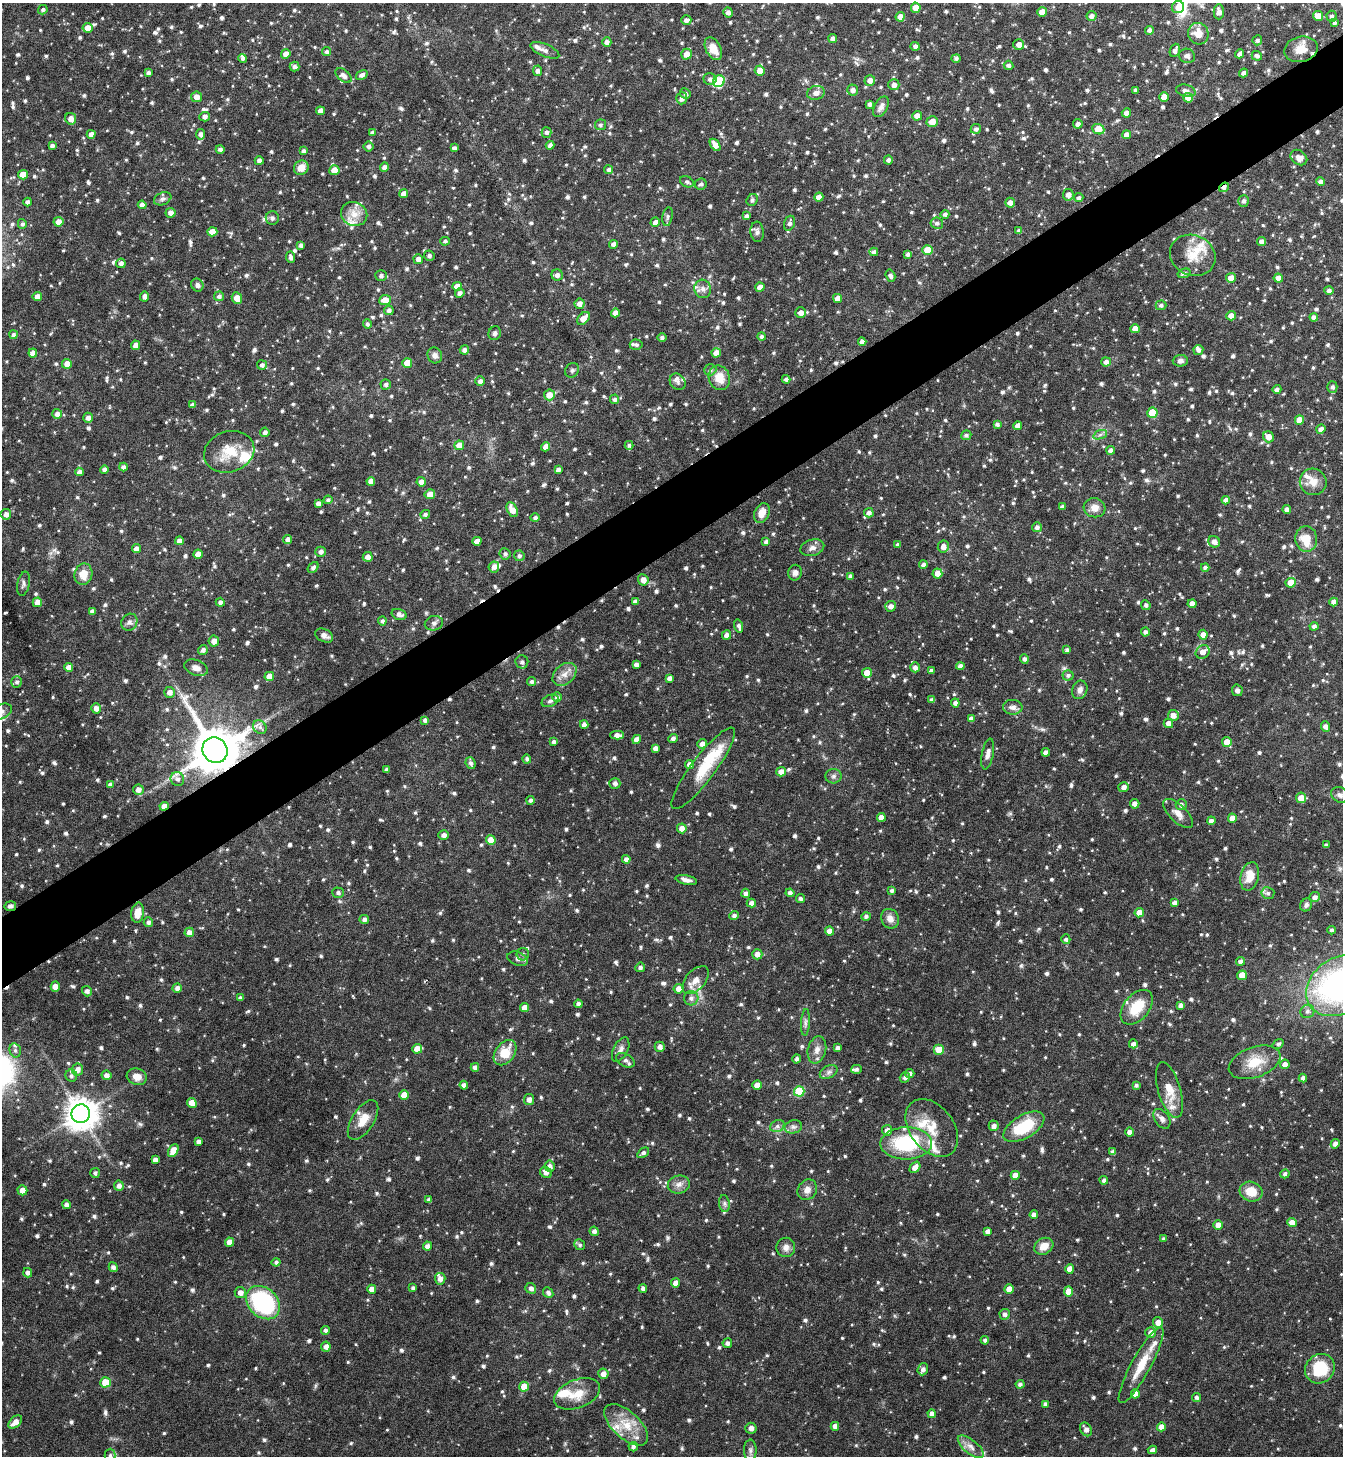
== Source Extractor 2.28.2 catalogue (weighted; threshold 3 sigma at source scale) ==
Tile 10 of 4 x 4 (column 2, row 3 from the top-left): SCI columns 1497-2837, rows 1456-2909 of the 5811 x 5817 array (HDU 1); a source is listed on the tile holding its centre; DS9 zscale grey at full resolution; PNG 1345 x 1458 px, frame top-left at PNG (2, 3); each listed source drawn as its Kron ellipse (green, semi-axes under 4 px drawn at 4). Shown black and unused: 5% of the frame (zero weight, under 4 of 8 exposures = <1% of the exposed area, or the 3 px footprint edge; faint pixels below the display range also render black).
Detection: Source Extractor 2.28.2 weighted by HDU 2 'WHT'; one run over the whole footprint, this tile lists its part. Background 0.071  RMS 0.0039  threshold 0.016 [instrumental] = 3 sigma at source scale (4.09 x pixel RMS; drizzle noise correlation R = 1.36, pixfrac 0.8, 0.05/0.05 arcsec/px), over >= 5 px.
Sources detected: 1279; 1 inside a brighter object's white glare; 6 cosmic-ray / hot-pixel residue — neither listed nor drawn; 30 inside a brighter listed object's ellipse — not listed separately; of the other 1242, all 500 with FLUX_AUTO >= 0.836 (the completeness limit of this list) listed and drawn (742 fainter detections not listed), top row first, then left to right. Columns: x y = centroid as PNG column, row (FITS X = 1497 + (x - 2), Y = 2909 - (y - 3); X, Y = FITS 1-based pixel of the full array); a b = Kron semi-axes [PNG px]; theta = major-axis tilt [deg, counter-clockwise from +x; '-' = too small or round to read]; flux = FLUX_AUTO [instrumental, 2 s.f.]
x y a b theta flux
1178 7 6 6 - 1.7
916 8 5 5 - 2.9
43 10 5 4 - 0.84
728 12 5 4 - 1.4
1042 12 5 4 - 3.6
1219 12 7 5 -89 1.9
1091 16 5 5 - 1.4
1318 16 5 4 - 3.3
1332 16 5 5 - 0.92
900 17 4 4 - 2.7
686 20 5 4 - 1.5
1334 23 4 4 - 0.86
88 28 5 5 - 3.6
1149 30 4 4 - 1.2
1198 34 11 10 - 4.5
833 38 4 4 - 1.3
1257 40 5 5 - 0.94
607 42 5 4 - 1.4
1019 44 5 5 - 2.1
915 46 4 4 - 1.2
713 49 12 7 -62 4.7
1301 49 17 12 14 5.6
545 50 15 6 -23 1.7
1175 50 7 5 69 1.5
327 52 4 4 - 0.86
286 54 5 4 - 2.6
686 54 5 5 - 2.7
1240 54 5 4 - 1.8
1187 56 8 7 - 1.2
1257 56 5 4 - 1.1
243 58 4 4 - 0.95
956 58 5 4 - 0.98
1008 65 5 4 - 1
295 66 5 4 - 1.2
537 71 5 4 - 1.3
760 71 5 5 - 3.1
148 73 4 4 - 1
1244 73 4 4 - 1.5
362 75 6 4 33 1.3
344 76 9 5 -39 1.8
710 79 6 6 - 1.2
870 80 5 5 - 1.9
719 81 6 5 - 22
894 85 5 5 - 1.8
853 90 5 5 - 1.6
1136 90 4 3 - 0.86
1186 91 10 6 -13 1.6
685 93 5 5 - 0.9
816 93 9 7 15 2
196 97 5 5 - 2.3
1164 97 5 4 - 2.9
682 98 6 5 - 1.6
1188 98 5 5 - 3.7
869 104 4 3 - 1.1
881 107 11 6 61 1.8
320 111 4 4 - 2.2
1126 113 4 4 - 2
917 116 5 5 - 2.3
204 117 5 4 - 1.5
71 119 6 5 - 2.4
932 121 5 5 - 3.1
1078 124 5 4 - 1.3
600 125 5 5 - 0.85
976 129 5 4 - 0.98
1098 129 6 5 - 6.1
546 132 5 5 - 0.99
372 133 4 4 - 1.2
91 134 4 4 - 2.1
201 134 5 4 - 1.5
1127 135 4 4 - 2.5
550 145 4 4 - 1.4
715 145 7 4 -55 2.8
52 146 4 4 - 1.1
368 146 5 5 - 1
454 148 4 4 - 1
220 149 4 4 - 1.1
303 151 4 4 - 1.1
1299 157 9 7 -37 1.8
888 160 4 4 - 1.1
259 161 4 4 - 1.3
384 167 4 4 - 1.5
301 168 7 7 - 3.6
608 169 4 4 - 1.2
334 170 5 5 - 3.7
23 175 5 4 - 3.7
687 182 7 5 -26 0.85
1320 182 4 4 - 1.4
701 184 6 5 - 1
1224 187 5 3 - 1.6
404 194 4 4 - 2.3
1068 195 6 5 - 2
819 197 4 4 - 2.9
1079 198 4 4 - 1
163 199 9 6 23 1.1
752 200 6 5 - 0.95
1244 201 6 5 - 1
28 202 4 4 - 1.3
1010 203 5 5 - 1.8
142 205 4 4 - 1.9
171 213 5 5 - 1.8
354 214 13 12 - 4.4
945 214 4 4 - 0.93
747 216 4 3 - 1
668 217 9 5 80 0.87
272 218 6 6 - 0.93
58 222 5 5 - 2.4
655 222 5 4 - 1.6
789 223 8 5 73 1.3
937 223 6 5 - 1
22 224 5 4 - 0.95
1019 231 4 4 - 1.1
212 232 5 4 - 2.9
757 232 10 6 -87 1.1
445 241 4 4 - 0.87
1262 241 4 4 - 1.7
613 244 4 4 - 1.5
301 245 4 4 - 0.97
927 250 5 5 - 5.2
874 252 4 4 - 1.1
908 254 4 3 - 1.1
1193 255 23 20 -24 7.6
429 256 5 5 - 1
290 257 5 4 - 1.1
418 259 5 5 - 1.8
121 263 5 4 - 1.4
1184 273 7 4 15 1
557 275 6 5 - 1.5
381 276 5 5 - 1.1
890 276 6 4 -73 1.3
1231 278 5 5 - 2.9
1278 278 5 4 - 2
197 285 7 6 - 1
457 286 4 4 - 2.9
760 287 4 4 - 2.3
703 289 9 8 - 1.8
1329 290 5 4 - 1.1
460 293 5 4 - 1.5
219 296 5 5 - 1
37 297 4 4 - 2.2
145 297 5 4 - 1.4
237 298 6 5 - 3.4
837 298 4 4 - 2.4
385 300 6 5 - 3.4
579 304 5 5 - 1.8
1161 305 5 5 - 0.96
389 310 5 4 - 1.2
615 313 4 4 - 2
801 313 5 5 - 2.1
1231 316 5 4 - 2.4
1314 317 4 4 - 1.4
584 318 7 5 44 3.6
367 324 4 4 - 0.91
1135 329 5 4 - 3.1
495 333 7 6 - 0.89
13 335 4 4 - 0.89
762 336 4 4 - 1
662 338 4 4 - 0.93
862 342 4 4 - 1.6
135 345 4 4 - 2.4
636 345 6 5 - 1
464 350 4 4 - 1.4
1198 350 5 5 - 1.2
33 353 4 4 - 2.5
716 353 5 4 - 3.2
435 355 8 7 - 1.6
1180 361 7 6 - 1.3
1106 362 5 4 - 1.5
407 363 5 4 - 5.7
67 364 5 5 - 2.6
262 365 5 5 - 1.1
572 370 8 6 54 0.84
710 370 6 5 - 0.85
719 378 12 10 -69 5.1
786 379 4 4 - 1.1
480 381 5 4 - 1.5
678 382 9 7 -48 1.3
386 384 5 5 - 0.96
1332 387 5 5 - 0.97
1277 389 4 4 - 1
549 395 5 5 - 3.6
615 399 5 4 - 1.1
192 405 4 4 - 1.1
1152 413 5 5 - 9.2
57 414 5 5 - 1.7
88 418 5 4 - 1.7
1299 420 5 4 - 3.6
997 424 4 4 - 0.88
1018 426 4 4 - 2.4
1321 429 4 4 - 1.6
265 432 4 4 - 1.2
966 435 5 5 - 0.85
1100 435 7 4 20 0.88
1268 437 6 5 - 3.1
459 445 5 5 - 3.7
629 445 4 4 - 0.92
546 447 5 4 - 2.3
1111 450 4 4 - 1.7
229 452 25 20 18 9.8
123 467 4 4 - 1.2
104 470 4 4 - 1.2
558 470 4 4 - 1.5
79 472 4 4 - 1.6
371 481 4 4 - 2.3
421 482 5 4 - 1.9
1313 482 13 13 - 3.8
430 494 5 5 - 2.9
328 500 4 4 - 0.86
1226 500 4 4 - 1.9
318 503 4 4 - 1.3
1063 507 4 4 - 1.5
1094 508 11 9 -7 3.1
512 510 8 5 -62 3.3
1287 510 4 4 - 1.6
762 513 10 7 67 3.3
869 513 5 4 - 1.4
6 514 5 5 - 1.6
425 514 5 4 - 1
535 518 4 4 - 0.96
1037 527 5 5 - 1.5
288 539 4 4 - 1.6
1306 539 13 11 -86 6.3
179 541 4 4 - 2
477 541 4 4 - 2.9
766 542 4 4 - 1.3
1214 542 6 5 - 1.9
897 545 4 3 - 0.84
943 547 6 5 - 2
812 548 12 8 16 1.8
136 549 4 4 - 1.9
321 552 5 5 - 1.4
198 554 4 4 - 3
505 554 6 5 - 0.94
519 556 5 5 - 0.94
368 557 5 5 - 2.1
923 564 4 4 - 1.2
494 567 5 5 - 1.9
1205 567 4 4 - 1
313 568 6 4 49 1.1
795 573 8 7 - 1.5
937 573 5 5 - 2.9
83 574 11 9 78 4.9
850 576 4 4 - 1
643 580 6 5 - 2.6
1291 583 5 5 - 4.4
24 584 12 6 79 1.2
635 601 4 4 - 1.7
37 602 5 4 - 3.1
220 602 4 4 - 1.3
1334 602 4 4 - 2
1192 604 4 4 - 2.5
1146 605 5 4 - 1
891 606 5 5 - 1.9
92 611 4 4 - 1.2
399 614 8 5 -15 1.5
382 621 4 4 - 1
129 622 9 7 55 1.4
434 623 9 7 14 1.2
739 626 7 4 -73 1.3
1314 626 4 4 - 1.1
1145 632 4 4 - 1.2
324 635 9 6 -27 1.5
727 635 5 4 - 1.6
1203 635 5 4 - 2
214 641 5 5 - 2.1
203 650 5 5 - 1.3
1067 650 4 4 - 1.1
1203 652 7 6 - 2.5
1024 659 4 4 - 1.1
522 662 7 6 - 1.2
636 664 4 4 - 1.3
960 666 4 4 - 1.8
68 667 4 4 - 2.3
915 667 5 4 - 1.6
196 668 12 7 -20 2.2
931 671 4 4 - 1.2
867 673 5 5 - 3.9
565 674 13 9 41 3.1
1068 675 5 5 - 0.96
269 676 5 4 - 3.3
669 678 4 4 - 1.4
17 682 6 5 - 0.96
531 682 4 4 - 0.92
1080 690 9 7 70 1.7
1237 690 6 5 - 1.2
169 692 5 5 - 1.9
557 697 5 5 - 1.3
932 700 4 4 - 1.3
550 701 9 5 23 0.92
955 703 4 4 - 1.5
1013 707 10 7 -5 1.8
96 708 5 4 - 1.9
2 712 11 7 26 1.5
1173 715 5 5 - 2.2
971 719 4 4 - 1.6
425 720 4 4 - 1.1
1168 723 5 4 - 2.4
584 725 4 4 - 1.7
260 727 7 6 - 1.2
1325 727 5 4 - 1.6
617 735 7 4 -1 1.8
673 738 5 4 - 1.1
637 739 4 4 - 2.3
553 742 4 4 - 0.84
1227 742 5 4 - 3.6
702 744 5 4 - 1.7
655 748 4 4 - 1.5
215 750 13 12 - 1800
1046 752 4 4 - 1.6
988 754 15 6 79 1.8
527 759 4 4 - 0.94
470 763 6 5 - 1.2
689 764 4 4 - 2.2
703 768 50 12 53 13
386 769 3 3 - 0.96
781 772 5 5 - 2.6
833 776 8 7 - 1.1
177 779 7 6 - 1.5
615 783 5 5 - 1.1
110 785 4 4 - 1.5
1124 787 5 5 - 1.7
138 790 5 5 - 2
1340 795 9 7 -29 1.3
1301 798 5 5 - 3.6
531 800 4 4 - 1
1135 804 5 4 - 1.9
1181 805 5 5 - 1.1
164 806 4 4 - 3.1
1178 813 19 8 -44 3
881 817 4 4 - 2.5
1232 818 4 4 - 2.9
1211 821 4 4 - 1.3
682 828 5 5 - 2
444 835 5 4 - 1.4
491 840 5 4 - 3.9
1326 845 4 4 - 0.95
626 859 4 4 - 1.4
1250 876 14 9 77 5.5
686 880 11 4 -12 1.7
892 891 4 3 - 0.86
338 893 5 5 - 0.96
746 893 4 4 - 1.3
790 893 4 4 - 1.1
1268 893 6 6 - 0.94
1315 897 5 5 - 1.4
800 899 4 4 - 0.98
751 903 4 4 - 1.8
1175 903 4 4 - 1.8
1306 905 7 5 57 1
10 906 6 5 - 0.9
138 913 10 6 82 3.9
1139 913 4 4 - 3.6
734 916 4 4 - 1.2
866 917 5 4 - 1
364 919 5 4 - 1.1
890 919 10 8 -60 2.5
148 922 5 4 - 1.1
1332 930 4 4 - 0.93
829 931 4 4 - 2.2
189 932 5 4 - 2
1066 939 5 4 - 0.92
523 954 6 6 - 1
757 954 5 5 - 2.2
518 959 10 6 -21 1.5
1240 961 4 4 - 1.5
640 967 5 4 - 1
1242 975 5 5 - 4.3
696 980 16 9 49 3.3
1340 985 37 27 34 97
55 987 5 4 - 2.6
177 988 4 4 - 1.4
679 989 5 4 - 2.2
87 991 5 5 - 1.3
241 998 4 3 - 1.1
691 998 7 7 - 1.4
578 1004 4 4 - 1.1
1181 1005 4 4 - 1.4
1137 1007 20 12 50 9.9
525 1008 4 4 - 2.9
1307 1011 7 6 - 1.3
805 1022 13 4 87 1.1
1133 1044 4 4 - 1.6
1278 1044 6 4 36 0.93
660 1047 5 5 - 1.6
837 1048 4 3 - 1.2
417 1049 5 4 - 3.5
15 1050 7 5 -75 1
621 1050 13 7 63 1.6
817 1050 14 9 76 2.5
939 1050 5 5 - 4.6
505 1053 14 9 53 7.1
797 1059 4 4 - 0.88
625 1060 10 6 -29 1.2
1255 1062 27 15 20 8.2
1285 1064 5 4 - 1.6
475 1067 4 4 - 1.4
77 1069 6 5 - 2.1
856 1069 5 4 - 0.84
829 1072 9 6 28 1.2
910 1073 4 4 - 1.2
106 1075 5 5 - 1.6
71 1076 6 6 - 1
137 1077 10 8 -17 2.9
905 1077 5 5 - 1.3
1303 1078 4 4 - 1.2
464 1085 4 4 - 1.6
757 1085 4 4 - 2.6
1136 1085 4 4 - 0.84
1169 1090 29 11 -73 6.1
799 1091 5 5 - 15
404 1095 5 4 - 4.2
529 1099 5 5 - 1.8
192 1103 5 4 - 3.7
81 1114 9 9 - 600
1162 1119 11 7 -55 1.4
363 1120 22 11 58 5.1
777 1126 7 6 - 1.2
994 1126 5 5 - 1.3
793 1127 9 6 13 1.3
1024 1127 23 11 30 15
932 1128 32 22 -53 10
887 1130 5 5 - 2.1
1129 1132 4 4 - 1.7
198 1142 4 4 - 1.3
906 1143 26 16 0 24
1335 1144 5 4 - 1.6
173 1150 7 4 63 4.4
1113 1152 4 4 - 1.5
643 1153 6 4 37 1.1
155 1160 4 4 - 1.4
550 1166 5 5 - 1.6
915 1167 6 4 52 2.6
546 1172 6 5 - 1.6
95 1173 5 4 - 0.86
1285 1174 5 4 - 1
1015 1175 4 4 - 2.8
1104 1180 4 4 - 1.1
679 1185 11 9 15 2
119 1186 5 5 - 1.5
22 1190 5 5 - 2.7
807 1190 11 9 55 2.3
1251 1192 11 9 -18 6.2
429 1200 4 4 - 1.4
724 1203 8 5 -84 0.96
66 1205 4 4 - 1.3
1034 1215 4 4 - 2.2
1292 1222 5 4 - 2.7
1218 1225 5 4 - 2.5
594 1231 5 4 - 1.3
988 1231 4 4 - 1.4
1163 1239 4 3 - 0.89
230 1242 4 4 - 2.9
580 1245 6 5 - 0.84
427 1246 4 4 - 1.5
1044 1246 10 8 31 3.8
786 1247 9 9 - 2
276 1262 4 4 - 0.91
113 1267 5 4 - 1.4
1070 1269 4 4 - 3.3
28 1273 5 4 - 1.3
440 1279 6 5 - 1.8
676 1283 4 4 - 2.4
413 1288 4 3 - 0.88
531 1288 5 5 - 1.3
643 1288 4 4 - 0.91
372 1289 4 4 - 3
1009 1289 4 4 - 3.4
1068 1291 5 4 - 3.8
240 1293 5 5 - 1.9
548 1293 6 4 -46 1.2
263 1303 19 14 -44 36
1005 1314 5 5 - 1.3
1158 1322 5 5 - 2.7
325 1330 4 4 - 0.96
1151 1333 5 5 - 2.1
985 1340 4 4 - 0.87
727 1343 5 4 - 1.2
326 1347 5 5 - 1.8
1141 1365 43 9 61 8.5
923 1369 6 5 - 1.4
1320 1369 15 14 - 14
603 1374 5 5 - 2.2
105 1382 5 5 - 8.5
1020 1384 4 4 - 1
524 1387 5 5 - 5.3
577 1394 24 14 21 6.7
1135 1394 4 4 - 3.1
1197 1397 4 4 - 0.94
1045 1404 4 4 - 1.1
932 1414 4 4 - 2
15 1422 8 5 42 2.5
626 1425 27 13 -42 8.8
835 1426 4 4 - 1.9
1161 1427 4 4 - 2.9
751 1428 6 5 - 1.5
1086 1429 7 5 -57 1.6
633 1447 5 4 - 1.1
971 1447 16 7 -39 2.4
750 1450 10 6 -89 1.3
1152 1450 4 4 - 1.4
110 1455 6 5 - 0.85
Overlapping masked pixels (flux is a lower limit): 4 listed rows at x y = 1224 187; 215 750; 164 806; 10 906
Isophote crosses this tile's border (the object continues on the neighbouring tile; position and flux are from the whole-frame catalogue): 3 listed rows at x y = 2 712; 1340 985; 110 1455